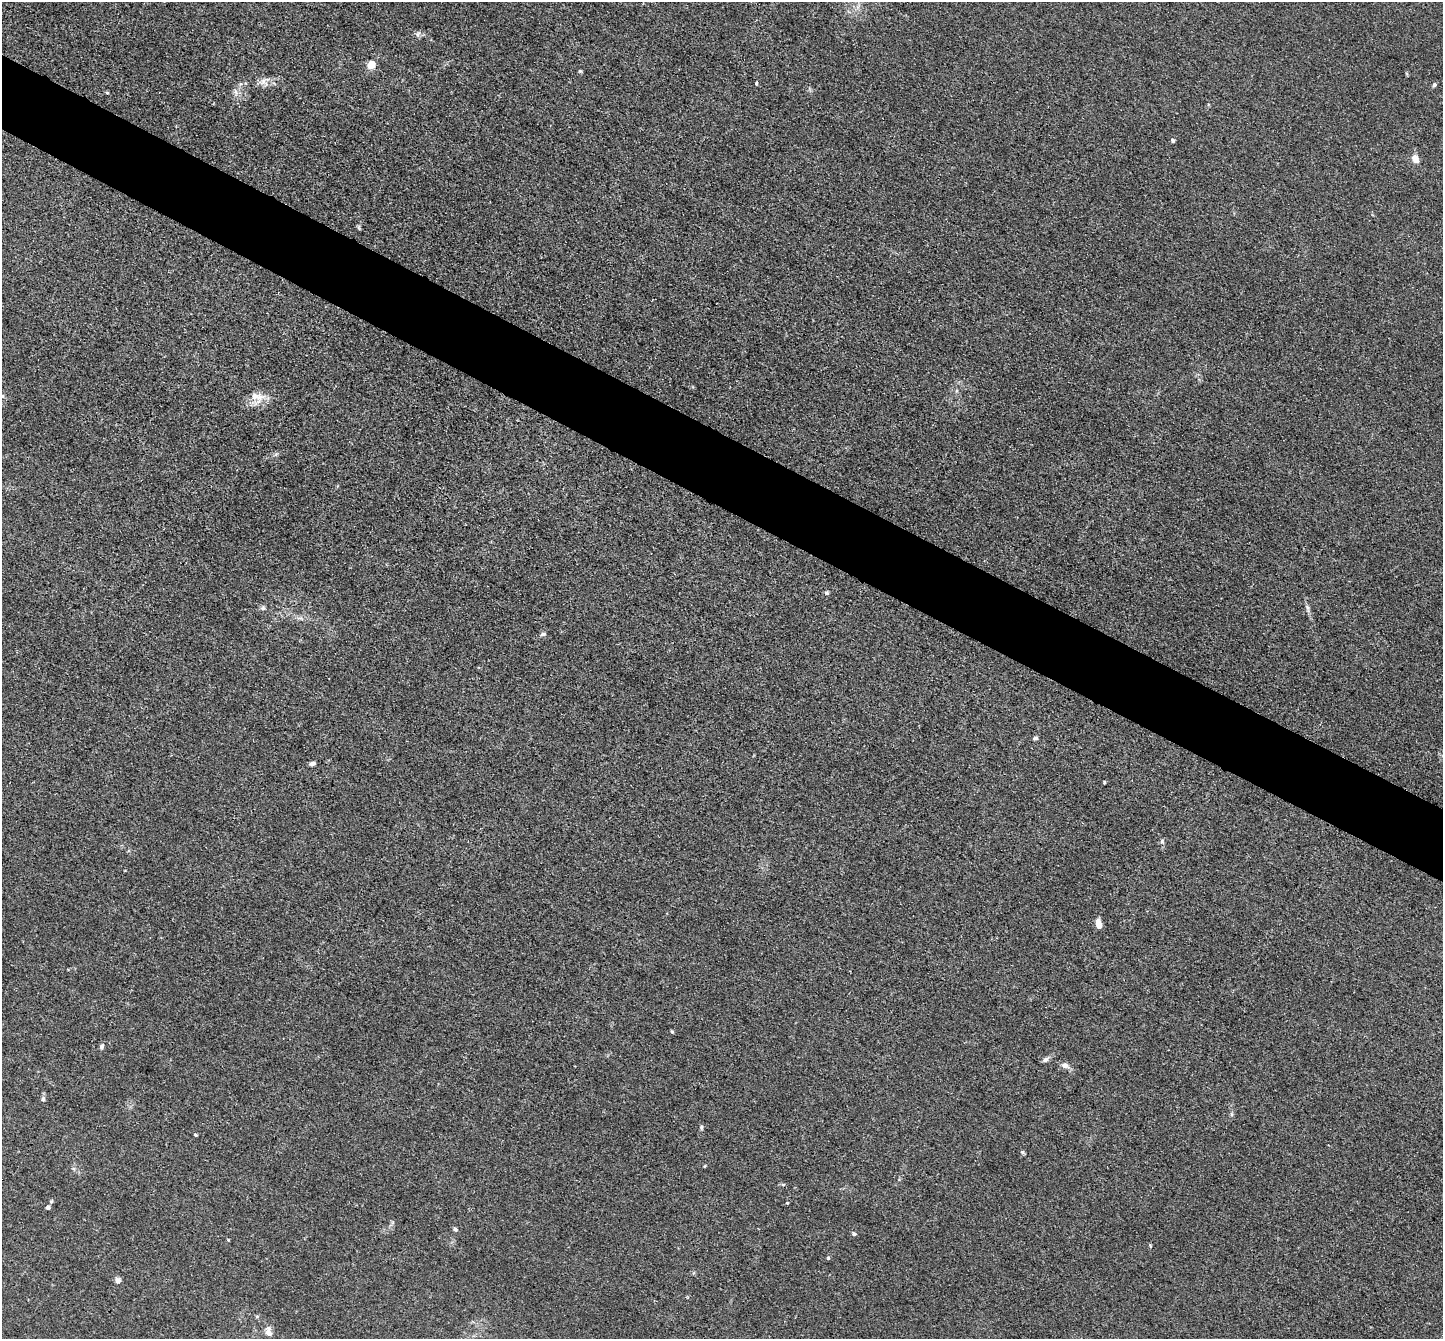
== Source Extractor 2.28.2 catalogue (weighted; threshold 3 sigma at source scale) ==
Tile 11 of 4 x 4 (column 3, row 3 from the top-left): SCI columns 2892-4332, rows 1630-2966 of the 5783 x 5794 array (HDU 1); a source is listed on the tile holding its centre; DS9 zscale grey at full resolution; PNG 1445 x 1341 px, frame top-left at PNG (2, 2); no overlay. Shown black and unused: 6% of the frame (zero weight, under 3 of 4 exposures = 2% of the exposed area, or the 3 px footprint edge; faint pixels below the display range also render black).
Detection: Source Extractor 2.28.2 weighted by HDU 2 'WHT'; one run over the whole footprint, this tile lists its part. Background 0.0185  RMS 0.0043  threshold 0.0194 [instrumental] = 3 sigma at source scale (4.5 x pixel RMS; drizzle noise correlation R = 1.50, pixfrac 1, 0.05/0.05 arcsec/px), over >= 5 px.
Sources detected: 41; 1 inside a brighter listed object's ellipse — not listed separately; the other 40 listed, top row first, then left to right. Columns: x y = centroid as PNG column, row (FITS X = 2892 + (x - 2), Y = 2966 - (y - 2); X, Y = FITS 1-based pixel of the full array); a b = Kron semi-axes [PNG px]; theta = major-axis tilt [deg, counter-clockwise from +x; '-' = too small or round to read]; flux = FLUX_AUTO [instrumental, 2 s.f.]
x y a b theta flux
418 34 7 4 54 0.83
371 65 5 5 - 15
580 71 5 4 - 0.48
263 81 8 6 47 1.7
756 83 4 3 - 0.41
1434 85 6 4 53 0.88
236 92 7 4 -72 1
107 93 4 4 - 0.49
1173 140 4 4 - 0.86
1415 159 11 8 -55 2.9
359 228 7 4 -89 0.63
254 396 23 12 -63 5.2
276 454 6 4 19 0.7
827 593 5 5 - 0.76
263 608 7 5 83 0.86
1307 608 13 4 -71 1.4
543 634 8 5 14 0.89
1035 738 6 5 - 0.73
312 764 7 4 12 1.2
1104 782 3 3 - 0.43
1162 841 6 5 - 0.83
1098 924 9 5 -73 3.9
672 1032 4 3 - 0.63
101 1047 7 5 60 0.92
1045 1060 9 6 33 1.2
1065 1065 10 7 -18 2.2
43 1099 7 5 90 1.1
701 1127 6 5 - 0.68
195 1135 4 3 - 0.48
1022 1152 6 5 - 0.65
783 1185 5 3 - 0.51
787 1203 3 3 - 0.48
48 1207 5 4 - 1.5
455 1229 6 5 - 0.83
854 1234 5 4 - 0.89
228 1240 4 3 - 0.35
1150 1246 5 3 - 0.41
828 1258 5 4 - 0.59
118 1280 7 6 - 1.6
269 1333 10 7 -51 2.2